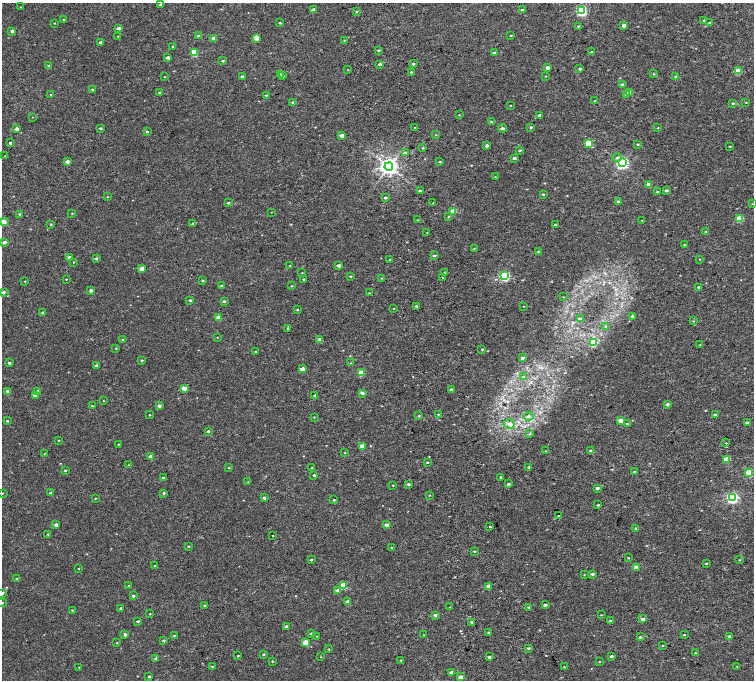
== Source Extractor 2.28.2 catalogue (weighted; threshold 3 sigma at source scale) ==
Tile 6 of 4 x 4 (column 2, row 2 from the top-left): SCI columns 1577-3079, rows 2906-4260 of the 6160 x 5854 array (HDU 1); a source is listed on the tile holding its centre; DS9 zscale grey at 2 x 2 block average (1 PNG px = mean of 2 x 2 image px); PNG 756 x 682 px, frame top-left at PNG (2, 3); each listed source drawn as its Kron ellipse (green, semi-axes under 4 px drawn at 4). Shown black and unused: <1% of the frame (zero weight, under 2 of 4 exposures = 6% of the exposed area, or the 3 px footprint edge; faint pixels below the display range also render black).
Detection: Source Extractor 2.28.2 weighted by HDU 2 'WHT'; one run over the whole footprint, this tile lists its part. Background 0.00157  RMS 0.0035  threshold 0.0158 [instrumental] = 3 sigma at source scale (4.5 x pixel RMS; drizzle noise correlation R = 1.50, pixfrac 1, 0.0396/0.0396 arcsec/px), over >= 5 px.
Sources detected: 304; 1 too faint to see at this stretch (2 x 2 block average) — neither listed nor drawn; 1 inside a brighter listed object's ellipse — not listed separately; the other 302 listed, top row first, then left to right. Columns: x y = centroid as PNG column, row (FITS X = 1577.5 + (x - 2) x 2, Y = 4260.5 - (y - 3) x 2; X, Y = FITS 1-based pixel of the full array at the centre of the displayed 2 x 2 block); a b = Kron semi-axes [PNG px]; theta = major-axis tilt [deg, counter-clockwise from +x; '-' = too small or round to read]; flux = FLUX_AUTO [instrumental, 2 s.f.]
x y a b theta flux
161 5 2 2 - 2.8
21 7 3 2 - 0.34
314 10 2 2 - 3.6
522 10 3 2 - 1.6
356 11 2 2 - 0.42
581 11 3 3 - 77
63 19 2 2 - 0.34
704 20 3 2 - 1.1
710 22 3 2 - 0.92
54 23 2 2 - 0.35
280 23 2 2 - 0.64
624 25 2 2 - 3.7
578 26 3 2 - 0.49
119 28 2 2 - 2.6
12 31 2 2 - 1.9
511 35 3 2 - 0.44
118 36 3 2 - 0.26
198 36 3 2 - 1.5
214 38 2 2 - 3.4
256 38 4 3 - 5.8
344 40 3 2 - 0.33
100 42 2 2 - 1.3
172 47 2 2 - 0.37
378 50 3 3 - 0.75
194 52 3 3 - 29
592 52 3 2 - 0.68
494 53 3 2 - 1.2
168 57 2 2 - 2.5
223 61 2 2 - 0.72
380 64 2 2 - 2.1
413 64 3 3 - 0.9
49 65 3 2 - 0.61
548 68 2 2 - 3.6
580 69 2 2 - 1
348 70 2 2 - 0.27
738 71 3 2 - 12
411 72 3 3 - 0.71
281 74 3 2 - 0.54
654 74 3 2 - 0.45
242 76 3 2 - 1.3
283 76 2 2 - 0.45
546 76 3 2 - 0.33
164 77 2 2 - 0.27
676 77 2 2 - 2.6
622 85 2 2 - 2.7
92 89 2 2 - 0.71
159 93 3 3 - 0.61
629 93 2 2 - 5.4
627 94 3 2 - 2.1
51 95 3 2 - 0.57
266 95 3 2 - 0.6
595 101 2 2 - 0.25
293 102 3 3 - 0.86
746 102 3 2 - 0.32
733 103 3 2 - 1
510 105 2 2 - 0.3
459 115 3 2 - 0.27
539 115 2 2 - 1.7
32 117 2 2 - 0.27
491 122 3 3 - 1.4
415 127 2 2 - 0.42
531 127 3 2 - 0.87
100 128 2 2 - 0.88
503 128 4 2 - 1.9
658 128 2 2 - 0.32
17 129 2 2 - 2.3
147 131 3 2 - 0.83
342 135 2 2 - 3.4
436 135 3 2 - 0.38
10 143 2 2 - 0.94
588 143 3 3 - 19
638 144 3 2 - 0.55
487 145 3 2 - 1.9
730 146 2 2 - 0.49
423 148 3 2 - 0.61
520 150 3 2 - 0.82
405 153 3 2 - 1.7
5 156 2 2 - 0.4
514 158 2 2 - 1.3
617 158 4 4 - 1.2
67 161 2 2 - 3.1
440 162 2 2 - 0.53
622 163 3 3 - 110
389 167 4 4 - 360
495 177 2 2 - 0.28
649 185 2 2 - 3.8
666 190 2 2 - 1.7
420 191 3 2 - 0.96
658 192 3 2 - 0.72
543 194 3 2 - 0.65
108 197 2 2 - 0.31
385 198 3 3 - 0.91
618 201 2 2 - 1.2
228 203 3 3 - 0.68
433 203 2 2 - 0.31
752 204 2 2 - 0.22
453 211 3 2 - 13
271 212 2 2 - 0.23
72 213 3 2 - 0.42
19 214 2 2 - 1.1
448 216 3 2 - 0.57
740 218 3 3 - 18
418 220 3 2 - 0.32
642 221 2 2 - 0.29
3 222 2 2 - 9.6
51 224 3 2 - 0.55
193 224 3 3 - 1
555 225 2 2 - 1.1
427 232 2 2 - 0.24
705 232 3 2 - 0.31
4 242 2 2 - 2.6
684 245 2 2 - 0.4
474 248 3 2 - 0.35
538 251 2 2 - 0.4
434 255 3 2 - 1
69 257 2 2 - 2.4
96 258 2 2 - 1.2
700 259 2 2 - 0.34
390 260 2 2 - 0.7
74 262 2 2 - 0.3
339 265 2 2 - 2.1
290 266 2 2 - 0.35
142 269 2 2 - 6.5
302 273 2 2 - 0.25
444 273 3 2 - 0.44
350 276 3 2 - 0.6
505 276 3 3 - 66
382 278 3 2 - 0.32
443 278 2 2 - 2.1
66 279 2 2 - 0.35
303 279 3 2 - 0.45
25 281 2 2 - 0.37
202 281 3 3 - 0.56
222 286 3 2 - 1.8
292 286 3 2 - 0.39
698 287 2 2 - 1.1
91 290 2 2 - 2.5
3 292 2 2 - 2.4
369 293 3 2 - 0.48
563 297 2 2 - 0.28
190 300 2 2 - 0.95
224 301 3 2 - 0.97
416 306 2 2 - 1.2
523 306 2 2 - 0.21
394 308 2 2 - 0.25
297 310 2 2 - 0.72
42 312 3 2 - 0.72
633 316 2 2 - 3.1
218 317 3 2 - 9.4
580 319 3 3 - 2
693 321 3 2 - 0.39
606 326 4 3 - 0.63
288 328 3 2 - 0.51
217 337 2 2 - 0.25
123 340 3 2 - 1.6
320 340 2 2 - 4.9
594 342 3 3 - 23
700 345 3 2 - 0.31
116 348 3 2 - 0.33
482 349 2 2 - 0.71
255 351 3 2 - 0.44
523 358 2 2 - 1.9
142 360 3 2 - 0.84
9 363 2 2 - 0.98
351 363 3 2 - 0.39
97 366 2 2 - 2.4
302 369 2 2 - 6.1
361 373 3 2 - 17
524 377 4 3 - 1.1
184 388 2 2 - 8.1
451 389 3 2 - 0.72
8 391 2 2 - 4.1
38 391 3 2 - 1.1
362 393 3 2 - 2.5
36 395 3 2 - 7.3
315 395 2 2 - 1.8
103 401 2 2 - 0.23
667 404 3 2 - 1.6
92 406 2 2 - 0.63
159 406 2 2 - 2.2
438 414 3 2 - 0.42
149 415 2 2 - 0.37
715 415 2 2 - 2.7
419 416 3 3 - 0.49
528 416 5 4 - 1.7
314 417 2 2 - 0.27
7 421 2 2 - 0.66
620 421 2 2 - 8.2
747 423 2 2 - 2
509 424 6 5 - 2.9
627 424 2 2 - 1.4
208 431 3 2 - 1.2
530 434 3 2 - 0.48
58 440 2 2 - 0.37
726 443 2 2 - 0.4
118 444 3 2 - 0.38
363 446 3 2 - 11
545 451 3 2 - 0.26
591 451 2 2 - 2.6
44 453 2 2 - 0.29
345 453 2 2 - 0.31
151 456 2 2 - 2.5
726 459 3 2 - 13
428 463 2 2 - 0.91
129 465 2 2 - 0.23
529 467 3 2 - 0.81
229 468 3 2 - 0.42
312 468 3 2 - 0.72
65 470 2 2 - 0.68
635 472 2 2 - 1.4
749 473 3 3 - 18
314 475 2 2 - 0.79
501 477 2 2 - 0.94
163 478 2 2 - 1.4
248 482 2 2 - 0.23
408 484 3 2 - 1.2
509 484 3 3 - 1.1
393 485 2 2 - 0.35
597 488 3 2 - 1.6
2 493 2 2 - 0.34
50 493 2 2 - 1.3
164 493 3 2 - 0.99
429 495 2 2 - 0.29
95 498 2 2 - 0.43
264 498 2 2 - 2
732 498 3 3 - 98
334 500 2 2 - 0.64
598 505 2 2 - 0.73
558 516 2 2 - 0.69
56 525 2 2 - 3
386 525 3 2 - 2.2
490 527 2 2 - 0.61
636 528 2 2 - 1.1
48 534 2 2 - 0.41
272 535 2 2 - 0.81
189 546 3 2 - 0.46
392 547 2 2 - 0.34
474 551 2 2 - 0.59
628 557 3 2 - 0.33
311 560 2 2 - 0.74
739 560 3 2 - 0.39
706 563 2 2 - 0.59
154 566 2 2 - 0.44
636 567 2 2 - 5.9
78 568 2 2 - 0.37
592 574 3 2 - 1.6
584 575 2 2 - 0.28
16 578 2 2 - 0.52
128 585 3 2 - 0.35
343 585 3 3 - 11
488 587 2 2 - 8.3
338 590 3 2 - 3.4
2 593 2 2 - 3.1
133 596 3 2 - 1
348 601 2 2 - 2.3
2 603 2 2 - 0.72
204 605 2 2 - 0.63
545 605 2 2 - 1.8
450 607 3 2 - 0.27
529 607 2 2 - 1.3
121 608 2 2 - 1.9
72 610 3 2 - 0.43
150 614 2 2 - 0.35
435 615 3 3 - 1.3
601 615 2 2 - 0.39
642 619 2 2 - 3
138 621 2 2 - 0.91
610 621 3 2 - 0.8
472 622 3 2 - 0.91
287 627 2 2 - 2.9
489 632 3 2 - 0.69
311 633 2 2 - 1.1
125 634 2 2 - 2.1
424 635 2 2 - 0.27
684 635 2 2 - 0.51
174 636 3 2 - 0.48
316 636 2 2 - 0.2
729 636 3 2 - 1.2
640 637 3 3 - 0.67
163 640 2 2 - 1.1
117 642 2 2 - 0.36
305 642 3 2 - 13
663 646 2 2 - 0.46
528 648 3 2 - 0.94
328 649 2 2 - 0.34
695 653 2 2 - 0.42
263 654 2 2 - 0.74
238 656 2 2 - 0.51
611 656 2 2 - 1.5
320 657 3 2 - 0.23
489 657 2 2 - 1.3
156 658 3 3 - 1.9
400 660 3 2 - 0.44
272 661 2 2 - 0.55
599 662 3 2 - 0.31
212 666 3 2 - 0.45
737 666 2 2 - 3.7
79 667 2 2 - 0.32
564 667 2 2 - 0.27
451 673 2 2 - 3.1
149 676 2 2 - 0.92
461 677 2 2 - 4.3
Isophote crosses this tile's border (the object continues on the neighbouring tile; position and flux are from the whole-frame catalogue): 3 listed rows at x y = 3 222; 2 593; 2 603
Diffuse or blended objects may show on this block-average render without a row.